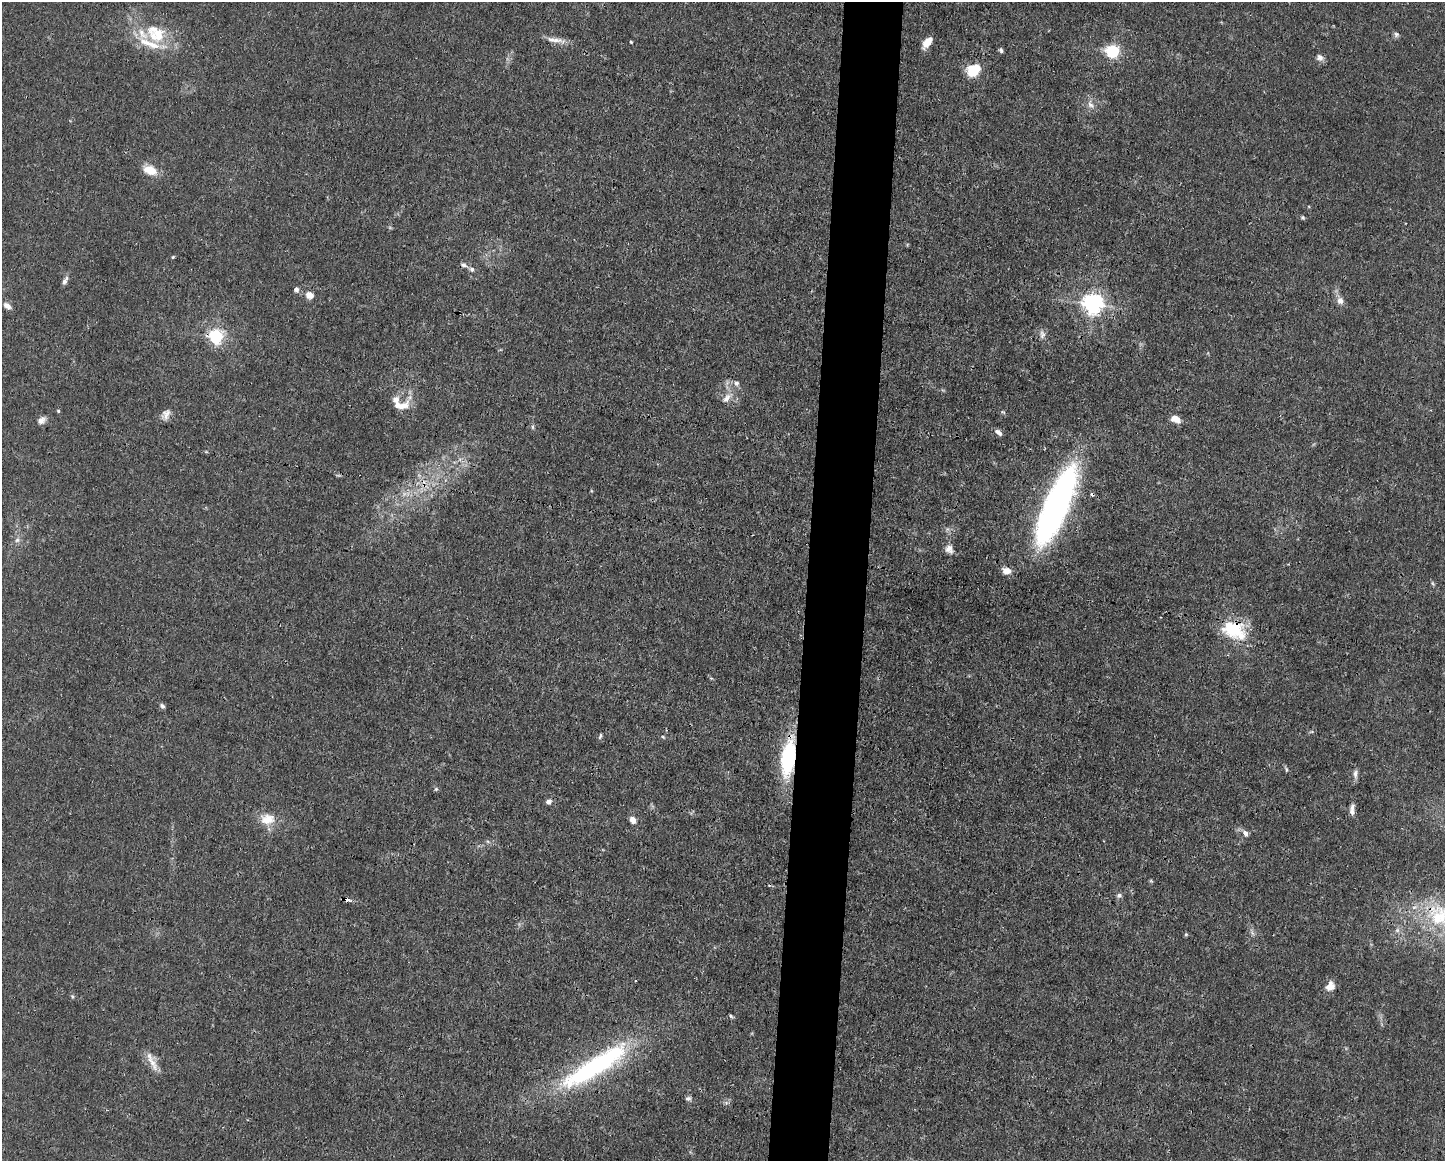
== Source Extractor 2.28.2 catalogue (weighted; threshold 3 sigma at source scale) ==
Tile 5 of 3 x 4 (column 2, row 2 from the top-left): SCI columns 1556-2998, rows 2320-3478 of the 4666 x 4638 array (HDU 1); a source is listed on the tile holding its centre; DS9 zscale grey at full resolution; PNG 1447 x 1163 px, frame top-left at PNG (2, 2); no overlay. Shown black and unused: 4% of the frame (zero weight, under 3 of 4 exposures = <1% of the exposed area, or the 3 px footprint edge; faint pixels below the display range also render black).
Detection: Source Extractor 2.28.2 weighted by HDU 2 'WHT'; one run over the whole footprint, this tile lists its part. Background 0.0165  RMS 0.0025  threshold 0.0113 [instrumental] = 3 sigma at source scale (4.5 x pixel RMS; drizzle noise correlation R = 1.50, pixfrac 1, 0.05/0.05 arcsec/px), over >= 5 px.
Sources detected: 76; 1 too faint to see at this stretch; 3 inside a brighter object's white glare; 2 cosmic-ray / hot-pixel residue — not listed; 6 inside a brighter listed object's ellipse — not listed separately; the other 64 listed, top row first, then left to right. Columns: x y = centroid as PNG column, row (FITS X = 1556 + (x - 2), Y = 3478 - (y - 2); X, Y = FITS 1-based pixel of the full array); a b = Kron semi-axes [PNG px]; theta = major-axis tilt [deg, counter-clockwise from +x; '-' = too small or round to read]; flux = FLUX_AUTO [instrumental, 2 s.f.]
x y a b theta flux
157 33 33 21 -40 11
1396 34 7 7 - 0.68
556 40 27 6 -10 2.4
631 42 3 3 - 0.26
927 42 13 7 53 2.7
1001 50 6 4 -53 0.59
1113 51 6 6 - 49
1320 58 9 8 - 1.1
974 70 10 8 30 11
1091 105 14 9 -55 1.7
150 170 17 10 -22 4
1303 217 6 5 - 0.43
173 257 4 4 - 0.27
464 265 11 6 -15 0.84
65 281 12 5 64 1
296 289 7 6 - 0.78
309 295 7 6 - 2.5
1340 301 9 8 - 1.5
1093 304 8 7 - 160
7 306 11 6 -37 1.2
1042 334 13 7 -88 1.2
216 336 6 6 - 66
736 383 8 7 - 0.89
727 398 19 9 45 2.4
400 405 32 15 22 4.4
58 411 5 4 - 0.3
1003 412 7 4 -43 0.38
166 414 15 9 71 1.6
1176 419 10 6 -26 2.8
41 420 11 8 38 1.4
532 427 6 4 -89 0.42
999 432 9 5 -40 1.1
1056 506 77 21 67 100
947 529 7 4 -72 0.53
17 540 7 6 - 0.79
949 549 12 9 -54 1.7
1007 571 10 7 -13 2.1
1433 583 7 4 -46 0.39
1229 627 45 20 -51 11
162 706 7 5 -39 0.68
1311 732 6 4 18 0.34
600 736 8 4 71 0.45
663 737 5 3 - 0.28
788 758 34 12 83 24
1286 769 6 4 -62 0.43
1355 774 14 6 88 1.1
436 789 6 5 - 0.42
548 802 7 6 - 0.92
1352 807 11 6 68 1.1
267 819 21 15 5 4.5
633 820 7 5 -55 2.1
1245 833 9 6 -61 1.1
1151 881 6 4 -45 0.29
1119 895 8 7 - 0.68
347 900 4 3 - 9.6
1440 916 36 32 31 19
1397 930 7 6 - 0.76
1252 933 9 4 -67 0.71
1186 934 5 5 - 0.34
1330 986 12 10 48 2.3
731 1016 6 4 -47 0.4
152 1062 27 10 -62 3.1
592 1069 94 22 31 45
688 1099 8 6 8 0.69
Overlapping masked pixels (flux is a lower limit): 5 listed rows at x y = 216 336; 1229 627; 788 758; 347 900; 1440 916
Isophote crosses this tile's border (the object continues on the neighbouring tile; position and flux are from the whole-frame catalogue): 1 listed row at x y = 1440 916